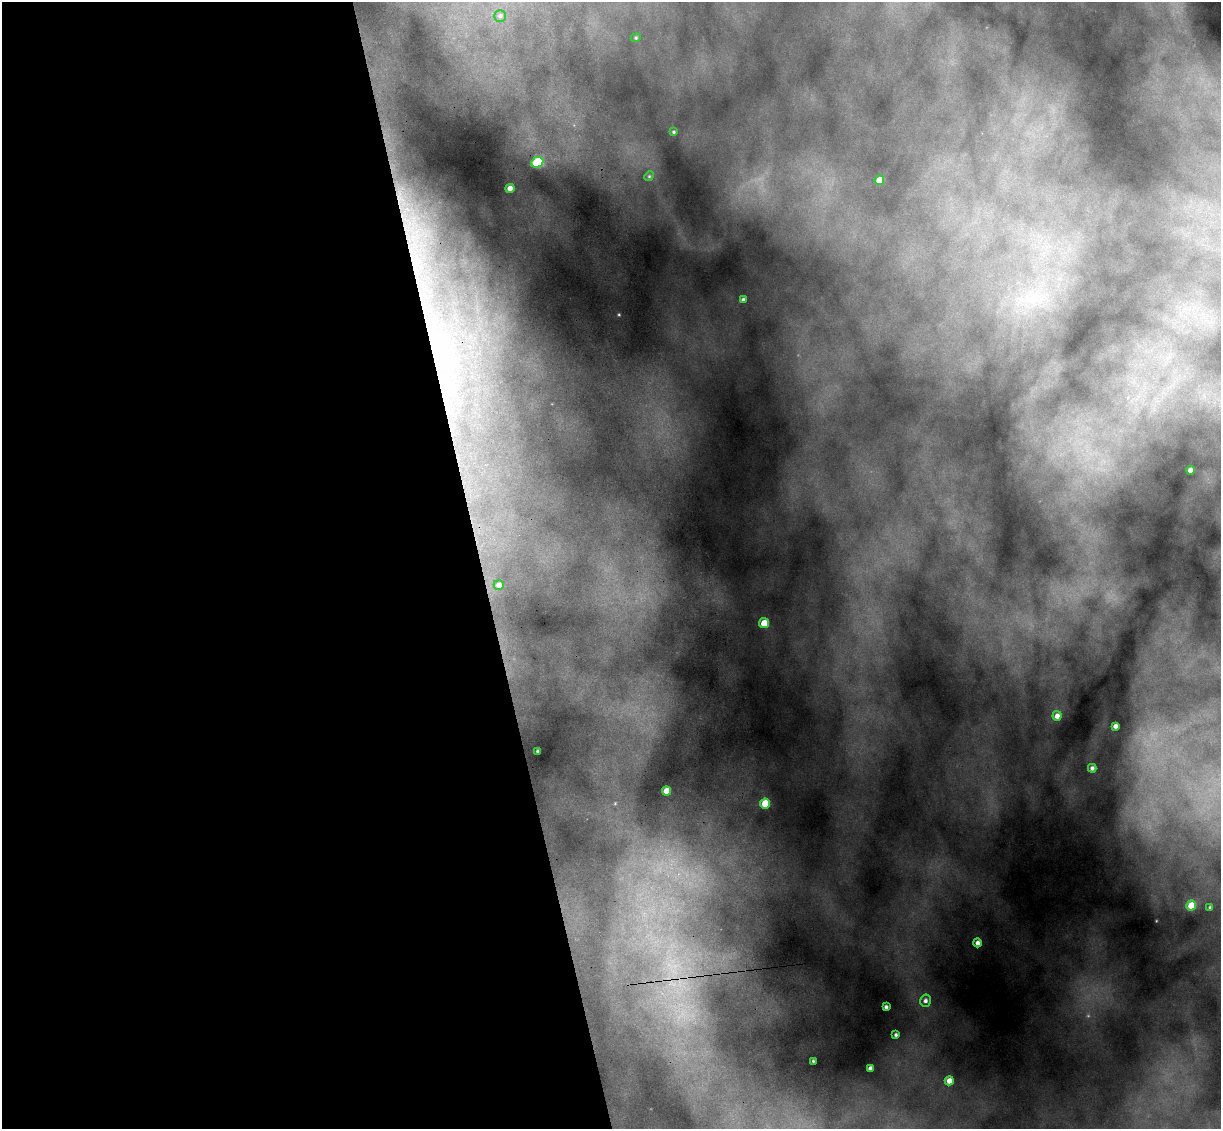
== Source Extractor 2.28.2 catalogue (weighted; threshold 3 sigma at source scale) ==
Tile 9 of 4 x 4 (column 1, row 3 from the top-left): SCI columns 252-1470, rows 1494-2620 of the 5379 x 5123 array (HDU 1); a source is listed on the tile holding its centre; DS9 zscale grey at full resolution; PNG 1223 x 1131 px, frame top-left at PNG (2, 2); each listed source drawn as its Kron ellipse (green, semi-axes under 4 px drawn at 4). Shown black and unused: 39% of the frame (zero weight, under 3 of 6 exposures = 14% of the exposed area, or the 3 px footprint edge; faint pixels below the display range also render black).
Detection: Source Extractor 2.28.2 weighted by HDU 2 'WHT'; one run over the whole footprint, this tile lists its part. Background 0.241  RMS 0.012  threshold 0.0498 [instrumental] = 3 sigma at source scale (4.09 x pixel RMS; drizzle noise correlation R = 1.36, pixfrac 0.8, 0.05/0.05 arcsec/px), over >= 5 px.
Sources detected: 26; all 26 listed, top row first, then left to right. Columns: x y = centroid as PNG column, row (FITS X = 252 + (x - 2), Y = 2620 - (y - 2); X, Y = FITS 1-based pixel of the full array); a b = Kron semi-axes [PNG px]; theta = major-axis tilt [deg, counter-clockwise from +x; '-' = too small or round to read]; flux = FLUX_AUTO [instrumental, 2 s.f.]
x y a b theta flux
500 16 6 6 - 2.9
636 38 5 4 - 1.4
673 132 3 3 - 1.4
537 162 6 5 - 67
649 176 5 4 - 1.3
879 180 5 4 - 18
510 188 4 4 - 9.5
743 300 4 3 - 2.8
1190 470 4 4 - 7.1
499 585 5 5 - 4.9
764 623 5 4 - 22
1057 716 5 4 - 6.8
1115 726 4 4 - 4.5
538 751 3 3 - 1.9
1092 768 4 4 - 3.3
666 791 4 4 - 18
765 803 5 5 - 29
1191 905 5 5 - 20
1210 907 3 3 - 1.7
978 943 4 4 - 4.4
925 1001 6 5 - 3.4
886 1007 4 3 - 2.4
896 1035 3 3 - 2.1
813 1061 3 3 - 1.3
870 1068 4 4 - 3.8
949 1081 4 4 - 9.6